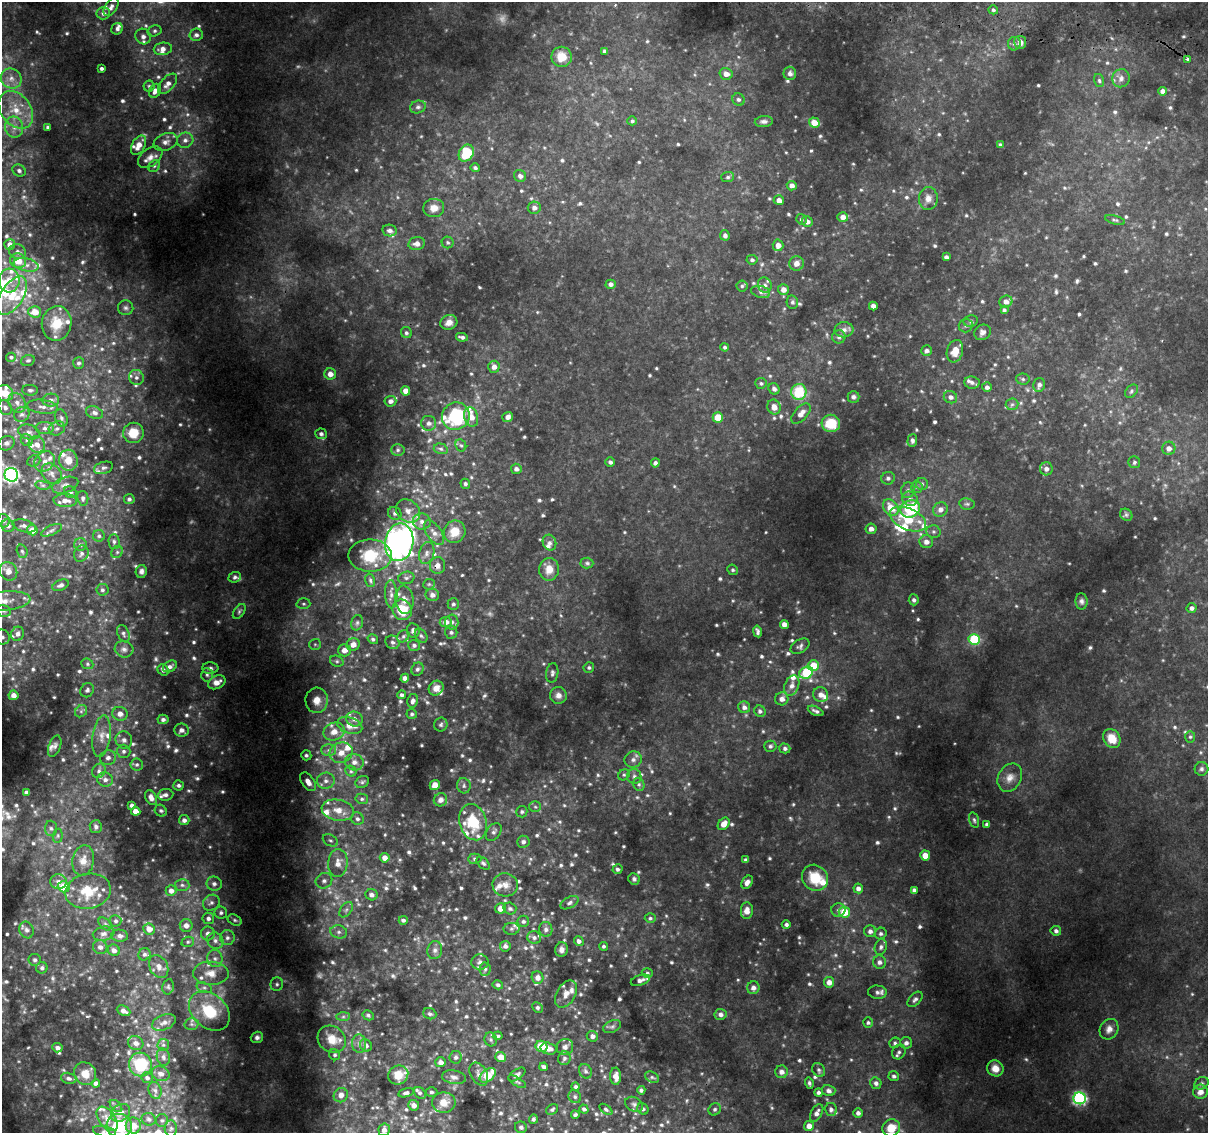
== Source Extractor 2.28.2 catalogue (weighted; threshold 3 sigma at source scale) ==
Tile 10 of 4 x 4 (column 2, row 3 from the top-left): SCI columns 1251-2456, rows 1437-2567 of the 4922 x 5194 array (HDU 1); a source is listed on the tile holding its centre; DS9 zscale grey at full resolution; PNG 1210 x 1135 px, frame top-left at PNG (2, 2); each listed source drawn as its Kron ellipse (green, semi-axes under 4 px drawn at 4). Shown black and unused: <1% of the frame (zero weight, under 2 of 3 exposures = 5% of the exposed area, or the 3 px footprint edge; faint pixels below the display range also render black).
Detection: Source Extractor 2.28.2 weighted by HDU 2 'WHT'; one run over the whole footprint, this tile lists its part. Background 0.0593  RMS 0.0079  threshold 0.0356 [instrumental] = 3 sigma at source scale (4.5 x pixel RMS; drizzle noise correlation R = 1.50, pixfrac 1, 0.0396/0.0396 arcsec/px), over >= 5 px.
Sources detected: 887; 19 too faint to see at this stretch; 2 inside a brighter object's white glare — neither listed nor drawn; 63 inside a brighter listed object's ellipse — not listed separately; of the other 803, all 500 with FLUX_AUTO >= 1.38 (the completeness limit of this list) listed and drawn (303 fainter detections not listed), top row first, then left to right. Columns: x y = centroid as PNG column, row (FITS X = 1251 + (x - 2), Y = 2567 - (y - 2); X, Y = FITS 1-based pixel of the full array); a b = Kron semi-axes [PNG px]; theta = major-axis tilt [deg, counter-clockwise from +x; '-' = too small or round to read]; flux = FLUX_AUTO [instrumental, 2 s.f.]
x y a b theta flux
111 7 10 6 56 3.3
993 10 5 4 - 1.4
103 13 7 6 - 3
117 29 6 5 - 2.4
154 31 7 5 16 1.7
196 35 7 6 - 2.3
143 37 8 7 - 3.7
1020 42 6 6 - 3.4
1014 44 7 6 - 1.9
163 49 9 6 7 4.5
605 51 4 4 - 1.9
562 57 10 10 - 12
1187 59 3 3 - 1.5
101 68 3 3 - 1.7
790 73 7 6 - 2.6
726 74 6 6 - 4.8
11 78 11 9 -32 6.2
1121 78 9 8 - 3.6
1099 80 6 5 - 1.4
168 84 12 6 49 4.8
149 86 5 5 - 1.5
155 91 7 5 63 4.2
1163 91 4 4 - 3.4
738 100 6 6 - 1.9
418 107 8 6 15 2.1
16 110 21 15 -53 19
632 121 5 4 - 1.4
764 121 9 5 6 2.1
814 123 5 5 - 9.1
14 127 10 9 - 6.1
48 127 4 4 - 1.5
185 140 8 7 - 3.4
166 142 12 8 20 4.5
138 145 10 6 60 7.4
1000 145 4 3 - 1.8
466 153 9 7 58 33
150 157 14 8 37 5.6
154 166 6 5 - 1.6
475 168 5 4 - 1.7
19 170 7 5 -26 2.4
520 176 6 6 - 3.2
728 177 6 5 - 1.6
792 186 5 4 - 3.4
928 198 11 9 88 5.7
779 200 5 5 - 4.3
434 208 10 9 - 7.3
534 208 6 6 - 3.1
843 217 5 5 - 5
801 219 5 5 - 1.4
1115 220 10 4 -15 1.5
807 222 5 5 - 3.4
390 230 7 6 - 3
725 235 5 5 - 2.3
448 242 6 6 - 1.5
10 244 5 5 - 4.4
417 244 8 6 11 4.7
778 245 6 5 - 5.2
17 252 8 7 - 2.9
946 257 4 4 - 2
752 260 5 5 - 1.6
18 261 8 7 - 9.2
796 263 7 7 - 4.6
26 265 13 6 -10 4.5
9 280 12 10 87 9.6
611 284 5 4 - 2.7
765 285 8 6 -70 3.2
742 286 5 5 - 1.4
783 289 5 5 - 4.8
761 292 9 6 -15 2.8
12 296 21 11 57 17
792 302 7 5 -79 1.8
1006 302 6 6 - 4
873 306 4 4 - 3.7
126 308 8 7 - 2.3
1004 310 4 4 - 1.5
35 312 6 5 - 8.7
971 321 7 5 13 1.6
449 322 9 7 23 4.3
57 323 17 15 80 16
966 326 7 7 - 2
844 330 9 7 4 3.5
982 332 8 7 - 3.2
406 333 6 5 - 1.6
462 337 6 3 -12 1.9
839 337 7 6 - 2
725 347 4 4 - 1.4
927 351 5 5 - 2.3
955 351 11 8 74 9.6
11 357 5 4 - 1.5
28 360 7 5 21 1.4
79 363 6 5 - 1.9
494 367 6 5 - 4.1
330 374 6 5 - 5.1
136 377 8 7 - 3
1023 379 7 5 -4 1.6
972 382 7 6 - 2.5
761 383 6 5 - 1.5
1039 385 7 5 76 2.5
987 387 5 5 - 2.3
774 389 6 5 - 2.7
30 390 8 5 -1 1.6
406 391 5 4 - 5.9
1131 391 7 5 44 1.6
799 392 8 7 - 29
5 393 9 7 -31 10
853 397 6 6 - 2
950 397 7 6 - 3.1
51 400 8 6 4 3.1
390 401 6 5 - 3.1
17 403 10 8 -58 4.5
1012 404 6 5 - 1.7
42 407 15 7 -7 4.8
774 407 7 6 - 5.7
5 408 8 6 -55 2.8
94 413 9 6 -21 2.6
22 414 8 7 - 2.9
801 414 12 6 47 5.4
456 416 14 13 - 56
471 417 10 7 -73 7.8
508 417 5 5 - 3.3
718 417 5 5 - 12
61 418 9 6 -71 2.1
429 423 7 7 - 2.9
831 423 9 8 - 18
45 428 9 6 0 3.2
57 428 8 6 24 2.8
29 432 11 7 -15 3.8
133 433 10 10 - 11
321 434 6 5 - 1.9
27 440 6 5 - 1.7
912 440 6 5 - 2.1
6 443 8 7 - 2.8
37 444 8 8 - 5.6
461 445 6 5 - 1.5
1169 448 7 6 - 4.2
441 449 7 5 -16 1.5
398 450 7 5 3 1.7
68 460 10 9 - 8.9
34 461 7 5 21 1.5
44 461 11 9 41 5.8
610 462 5 4 - 2
1134 462 6 5 - 1.5
655 463 4 4 - 2.2
104 468 10 6 16 2.1
516 469 5 5 - 2.5
1046 469 6 6 - 3.3
51 474 11 9 -45 5
11 475 7 6 - 170
888 478 7 6 - 2
465 484 5 4 - 1.6
922 484 6 6 - 1.7
43 485 8 4 -8 1.4
65 485 13 7 19 4
917 487 6 5 - 1.5
908 490 8 7 - 2.4
70 492 7 5 -31 1.6
83 498 7 5 -82 2
129 499 5 5 - 1.7
910 499 8 7 - 3
65 500 12 6 -3 5.7
967 504 7 5 -10 1.6
891 508 9 7 -49 13
910 509 10 8 30 49
940 510 7 7 - 4.1
408 511 13 10 -41 6.8
395 513 7 6 - 2.5
1126 515 7 5 -43 1.5
908 519 19 10 -23 21
4 521 6 6 - 1.5
422 522 9 8 - 4.3
8 526 7 6 - 2.7
24 526 12 6 -15 2.9
871 529 5 5 - 3.3
32 530 5 5 - 8.4
52 530 11 5 24 2.4
455 532 11 10 - 12
933 532 7 6 - 1.9
434 533 14 7 -55 4.8
99 536 6 6 - 1.6
114 541 7 5 -89 1.8
399 542 19 14 79 320
926 542 7 6 - 4.3
549 543 8 6 -65 2.7
80 545 6 6 - 1.9
22 551 7 5 -72 1.5
117 552 6 5 - 1.6
427 553 11 7 76 3.9
81 554 8 7 - 2.7
370 556 22 16 0 25
587 563 6 5 - 1.5
437 565 8 7 - 4.4
549 569 11 10 - 8.2
733 570 5 5 - 1.4
8 571 10 8 -49 6.7
141 571 6 5 - 2.7
235 577 6 5 - 1.7
406 578 8 6 14 2.2
370 580 7 5 -75 1.5
429 584 6 5 - 1.5
61 585 9 5 23 2.4
102 590 6 6 - 1.7
391 594 14 6 -87 3.7
432 595 7 6 - 3.8
404 600 14 9 -84 5.2
914 600 5 5 - 1.9
4 601 26 9 6 12
1081 601 8 6 -87 2.3
303 604 7 5 -1 1.7
453 604 5 5 - 1.7
1192 608 5 5 - 2.4
402 610 10 9 - 21
4 611 7 5 -14 1.8
239 611 8 5 53 1.5
446 622 6 5 - 4.7
452 622 7 6 - 3.1
357 623 8 6 75 1.9
784 624 4 4 - 4.1
413 630 7 6 - 2.8
757 631 6 3 -79 1.7
451 632 6 6 - 1.8
17 634 7 6 - 3.4
123 634 9 5 -67 2
403 636 6 5 - 1.8
421 636 7 5 -55 1.8
2 637 8 7 - 2.9
373 639 5 4 - 1.5
974 639 6 5 - 44
392 642 7 6 - 2.5
315 644 6 5 - 1.5
353 645 6 6 - 5.2
414 645 6 5 - 2.1
800 646 10 6 29 2.2
124 649 9 8 - 3.2
344 650 6 6 - 5.1
337 661 7 5 -21 1.6
87 664 6 5 - 1.4
170 666 7 5 29 2.7
813 666 5 5 - 14
210 668 8 5 0 2.1
589 668 5 5 - 1.4
417 669 7 6 - 1.9
163 670 6 5 - 2.3
552 673 10 6 83 2.2
806 673 7 5 33 37
207 675 7 5 -86 1.9
405 678 4 4 - 2.9
217 682 9 6 25 6.5
792 686 10 7 68 3.9
436 688 8 7 - 6
87 690 7 6 - 2.1
13 695 5 5 - 4
402 695 4 4 - 1.8
558 695 8 8 - 4.1
821 695 8 7 - 4.4
782 699 6 6 - 3.6
317 700 12 11 - 8.7
413 701 7 5 78 2.7
744 707 6 5 - 3
81 711 7 5 45 1.7
760 711 6 5 - 2
816 711 8 4 -25 2
120 714 7 7 - 5
412 714 5 5 - 1.5
163 719 5 4 - 2.2
354 719 8 7 - 3.9
350 725 13 8 -18 9.6
441 725 7 6 - 1.7
181 730 7 6 - 3.4
334 732 11 8 21 8.5
102 736 21 9 82 8.7
1190 737 6 5 - 1.5
1112 738 10 8 -57 11
124 740 8 8 - 3.1
55 746 11 6 69 2.5
770 746 6 5 - 1.7
785 748 5 5 - 1.8
329 750 7 6 - 3
124 751 7 6 - 2.4
341 753 12 10 24 9
306 755 5 5 - 1.7
108 758 8 7 - 3.4
633 760 8 8 - 3.4
354 762 9 8 - 4.5
137 764 6 6 - 1.8
1201 769 7 6 - 2.1
99 771 7 6 - 2.4
351 771 6 5 - 1.5
624 775 6 5 - 1.4
634 776 7 7 - 2.5
1010 778 15 11 62 6.6
105 780 8 7 - 3.6
326 781 9 8 - 4.6
308 782 10 6 -56 5.8
362 782 7 5 28 1.5
639 784 7 5 -71 1.6
179 785 5 5 - 1.9
435 785 5 5 - 5.2
464 786 8 6 -76 2.2
27 792 4 4 - 3.2
166 795 8 6 7 2.2
151 798 8 5 -63 4.6
362 799 6 5 - 1.5
440 800 7 6 - 3.6
132 805 4 4 - 2.2
535 807 6 5 - 1.4
338 810 16 10 -10 11
136 811 5 4 - 6.8
161 811 6 5 - 1.5
522 812 5 5 - 1.6
357 819 6 6 - 2.2
184 820 5 5 - 3
974 820 8 4 -75 1.5
473 822 18 13 -73 30
724 824 7 5 52 6.1
987 824 4 4 - 1.4
96 827 6 6 - 2.4
51 828 8 6 -87 2.2
494 832 10 6 51 2.5
58 836 7 5 84 1.5
330 840 8 5 -29 2
523 842 6 6 - 2.5
925 856 5 5 - 8.4
385 858 5 4 - 4.6
475 859 6 5 - 1.7
83 860 15 11 79 7.4
746 860 4 4 - 1.9
338 863 14 10 86 8.7
483 863 8 5 -43 1.6
617 869 5 5 - 1.6
815 878 14 12 -49 18
634 879 6 5 - 1.7
324 881 9 7 30 3.6
59 882 8 7 - 4.1
747 882 7 5 56 3.3
214 884 7 7 - 3.1
182 885 7 6 - 2.1
505 885 13 11 -12 6.3
64 887 6 5 - 17
858 888 5 4 - 3
914 890 4 4 - 2.2
88 891 23 17 11 19
171 891 5 5 - 3.9
372 895 6 5 - 3
211 903 9 7 35 2.9
569 903 10 5 30 2.2
500 908 5 5 - 5.9
510 909 6 6 - 1.9
346 910 8 5 53 2.2
838 910 7 6 - 2.2
747 911 8 6 88 4.9
844 912 6 5 - 19
221 913 6 6 - 1.9
208 918 6 5 - 2.4
650 918 5 4 - 1.4
235 920 7 5 -27 1.7
403 920 4 4 - 1.9
116 921 6 5 - 1.7
523 921 6 5 - 1.8
105 924 8 5 -45 1.8
786 924 4 4 - 1.9
186 925 6 6 - 4.3
149 929 6 5 - 6.4
511 929 8 6 0 1.9
546 929 7 6 - 2.6
26 930 8 7 - 2.9
870 931 6 6 - 2.9
1056 931 5 5 - 2
339 932 8 6 -14 2.9
208 933 7 7 - 4
104 934 11 7 12 3.4
881 934 6 5 - 1.8
120 936 8 6 -8 2.8
534 937 7 6 - 2.2
227 938 7 7 - 3
215 941 8 7 - 3.5
579 941 5 4 - 2.7
188 942 6 5 - 1.4
505 946 5 5 - 2.6
603 946 4 4 - 1.4
100 947 7 6 - 3.2
881 947 8 6 72 2
561 949 7 6 - 3.1
114 950 6 5 - 3.7
435 950 9 7 80 2.8
144 954 6 6 - 1.9
215 958 8 7 - 3.6
35 960 6 6 - 1.7
480 962 8 7 - 3
879 962 7 6 - 2.8
159 967 12 9 -63 4.6
42 968 6 5 - 2
485 969 6 5 - 1.7
211 973 18 11 -2 11
647 973 5 4 - 1.4
537 977 6 6 - 4
640 980 10 5 18 3.5
829 982 5 5 - 5.1
277 984 7 6 - 1.9
498 985 5 4 - 1.6
168 987 8 5 78 1.6
204 988 8 5 -18 2
753 988 6 6 - 3.4
877 992 9 6 -5 2.5
566 994 15 9 60 5.9
915 999 9 5 47 2.3
537 1007 5 4 - 1.5
123 1011 7 5 -26 3.6
209 1011 23 17 -42 30
430 1014 6 5 - 1.8
721 1014 6 5 - 3
368 1015 6 5 - 1.5
343 1017 7 4 1 1.6
164 1022 12 7 22 3.8
868 1023 5 5 - 1.5
192 1024 7 6 - 1.8
612 1026 9 5 23 2
1109 1029 11 9 61 4.5
498 1036 5 4 - 1.5
592 1036 6 5 - 2.7
257 1037 6 5 - 2.2
332 1039 15 13 -36 13
491 1039 7 6 - 1.7
136 1043 8 7 - 3.7
895 1043 6 5 - 1.5
906 1043 6 6 - 2.6
359 1044 9 7 -88 3.4
163 1045 6 5 - 1.8
366 1045 6 5 - 2.9
541 1046 6 5 - 15
565 1047 8 8 - 3.2
57 1048 5 4 - 2.7
549 1049 8 6 -14 5.2
899 1052 8 6 54 2.1
335 1055 6 5 - 1.5
163 1057 9 6 -79 2.7
456 1057 6 6 - 2.2
501 1057 5 5 - 7.3
564 1058 7 6 - 2
441 1062 5 5 - 3.6
140 1065 12 11 - 33
544 1067 4 4 - 1.9
995 1068 8 7 - 6.6
819 1070 7 6 - 1.6
585 1071 7 6 - 1.9
781 1072 6 6 - 3.9
85 1074 12 10 -52 8.8
161 1074 9 7 -22 4.2
479 1074 12 8 -59 4.2
398 1075 10 9 - 12
488 1075 9 5 37 22
517 1075 9 5 35 2.2
616 1076 8 5 -88 5.1
894 1076 5 5 - 1.8
454 1077 12 7 -10 3.4
652 1077 7 5 -30 1.6
69 1078 8 5 -15 2.4
147 1078 6 5 - 2
517 1082 10 4 -32 1.5
96 1083 4 4 - 2.3
809 1083 6 4 -73 1.7
876 1083 6 5 - 2.4
1202 1083 7 6 - 1.7
576 1087 4 4 - 1.6
155 1090 9 6 -73 2.5
641 1090 4 4 - 1.6
829 1091 7 5 -14 2.8
431 1092 6 4 -2 1.6
1200 1092 7 7 - 4.4
406 1093 8 4 14 2.1
420 1093 7 5 -44 1.8
818 1093 4 4 - 1.8
341 1095 7 7 - 4.2
575 1097 7 6 - 1.5
1080 1098 6 6 - 140
444 1103 12 10 -1 7.9
634 1104 9 7 -28 2.5
414 1105 5 5 - 4
116 1106 7 4 -44 1.7
552 1109 6 5 - 1.6
584 1109 5 4 - 2.1
606 1109 7 4 -38 1.5
643 1109 6 5 - 1.6
715 1109 6 5 - 1.7
831 1109 6 6 - 2.2
120 1113 10 8 38 5.6
817 1113 9 5 63 3.7
858 1113 4 4 - 2.6
575 1115 4 3 - 1.5
107 1119 14 8 -54 6.3
149 1119 7 6 - 1.8
533 1119 5 4 - 1.6
162 1120 6 6 - 1.6
133 1125 8 7 - 8.6
119 1126 12 12 - 38
809 1126 5 5 - 5.5
521 1127 6 5 - 1.9
171 1128 8 6 88 2.3
891 1128 9 8 - 14
384 1130 6 5 - 3.4
105 1131 12 5 -10 2.3
Overlapping masked pixels (flux is a lower limit): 1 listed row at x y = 437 565
Isophote crosses this tile's border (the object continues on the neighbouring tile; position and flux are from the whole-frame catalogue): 6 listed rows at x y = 16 110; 5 393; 4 601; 2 637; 119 1126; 105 1131